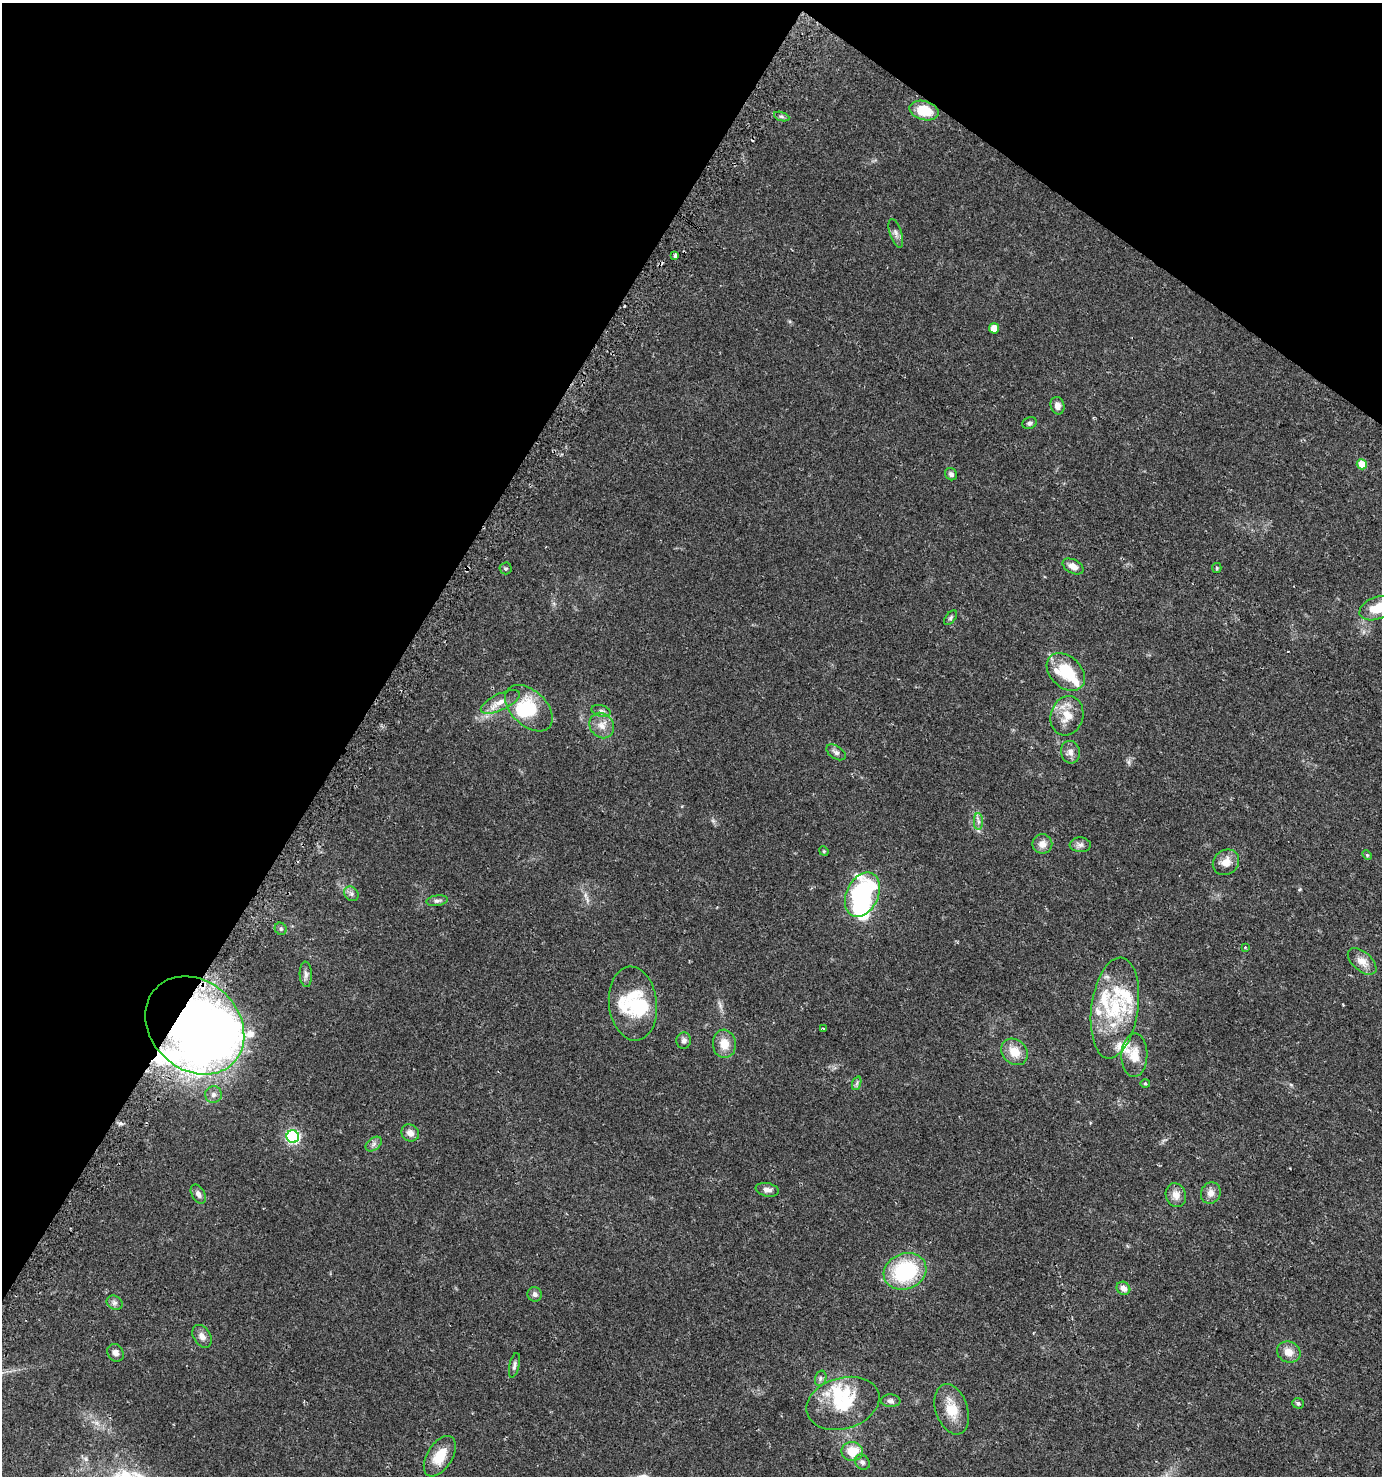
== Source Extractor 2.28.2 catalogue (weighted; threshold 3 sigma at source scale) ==
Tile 2 of 4 x 4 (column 2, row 1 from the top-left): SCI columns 1597-2976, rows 4446-5919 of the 6018 x 5937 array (HDU 1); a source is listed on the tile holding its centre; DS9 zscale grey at full resolution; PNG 1384 x 1478 px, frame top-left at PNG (2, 3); each listed source drawn as its Kron ellipse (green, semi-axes under 4 px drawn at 4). Shown black and unused: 32% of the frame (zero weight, under 2 of 3 exposures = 2% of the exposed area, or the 3 px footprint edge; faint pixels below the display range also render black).
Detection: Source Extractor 2.28.2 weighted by HDU 2 'WHT'; one run over the whole footprint, this tile lists its part. Background 0.0616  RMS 0.0082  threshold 0.037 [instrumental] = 3 sigma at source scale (4.5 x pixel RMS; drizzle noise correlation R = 1.50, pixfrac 1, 0.0396/0.0396 arcsec/px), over >= 5 px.
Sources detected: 85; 5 inside a brighter object's white glare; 1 cosmic-ray / hot-pixel residue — neither listed nor drawn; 10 inside a brighter listed object's ellipse — not listed separately; the other 69 listed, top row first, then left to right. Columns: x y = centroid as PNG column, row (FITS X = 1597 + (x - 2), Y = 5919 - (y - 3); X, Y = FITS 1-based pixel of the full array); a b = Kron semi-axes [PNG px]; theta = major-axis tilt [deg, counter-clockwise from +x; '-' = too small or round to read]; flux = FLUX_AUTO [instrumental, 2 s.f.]
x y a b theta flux
924 110 15 9 -14 22
782 116 8 3 -19 1.4
896 233 15 6 -71 3.1
675 256 4 3 - 3.2
994 328 5 5 - 8.6
1057 406 9 7 -76 4.1
1030 423 7 5 23 1.9
1362 464 5 5 - 11
951 474 6 5 - 2.7
1073 566 11 6 -27 5.5
506 568 6 6 - 1.5
1217 568 5 4 - 0.91
1376 608 18 11 21 14
951 618 8 4 50 1.6
1066 672 22 15 -43 28
500 702 21 8 25 7.7
529 708 28 17 -43 32
601 711 9 5 -15 2.3
1067 716 20 16 74 14
602 725 13 11 -50 7.6
836 752 11 6 -33 2.7
1070 752 11 9 -75 4.4
978 822 8 4 -90 2.4
1042 844 10 9 - 5.7
1080 845 10 7 -3 3.2
824 851 5 4 - 0.9
1367 855 5 4 - 0.97
1226 862 14 12 40 8.5
351 894 8 6 -47 2.5
862 895 23 16 64 120
437 901 11 5 8 2.2
281 929 6 5 - 1.8
1245 947 4 3 - 0.67
1362 961 17 9 -41 8.2
306 974 13 6 -86 3.3
633 1004 37 24 -83 34
1115 1008 51 23 82 57
195 1025 54 44 -44 990
823 1028 3 2 - 0.61
684 1041 8 7 - 2.9
724 1044 14 11 -85 11
1014 1052 14 12 -44 12
1134 1055 22 13 89 13
857 1083 7 4 71 1.6
1145 1084 5 3 - 0.84
213 1095 8 8 - 3.7
410 1133 9 8 - 5.1
293 1137 6 6 - 120
374 1144 9 6 37 2.7
767 1190 11 6 -11 4
1211 1193 11 9 65 5.2
198 1194 10 6 -61 3.5
1176 1195 12 10 -70 6.5
905 1271 22 18 22 66
1123 1288 7 6 - 4.9
535 1294 7 7 - 3
115 1303 8 6 -29 2.6
202 1336 12 8 -58 4.5
1289 1352 12 10 -24 7.6
115 1353 9 7 -54 3.5
514 1365 12 5 77 2.5
821 1378 8 5 74 2
891 1401 10 6 -3 2.5
843 1403 37 25 16 38
1298 1403 6 5 - 2.1
952 1409 26 16 -71 17
852 1452 11 9 -1 15
440 1456 22 12 58 18
862 1462 8 6 -47 2.8
Overlapping masked pixels (flux is a lower limit): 1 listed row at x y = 195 1025
Isophote crosses this tile's border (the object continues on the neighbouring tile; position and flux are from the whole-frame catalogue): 1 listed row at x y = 1376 608